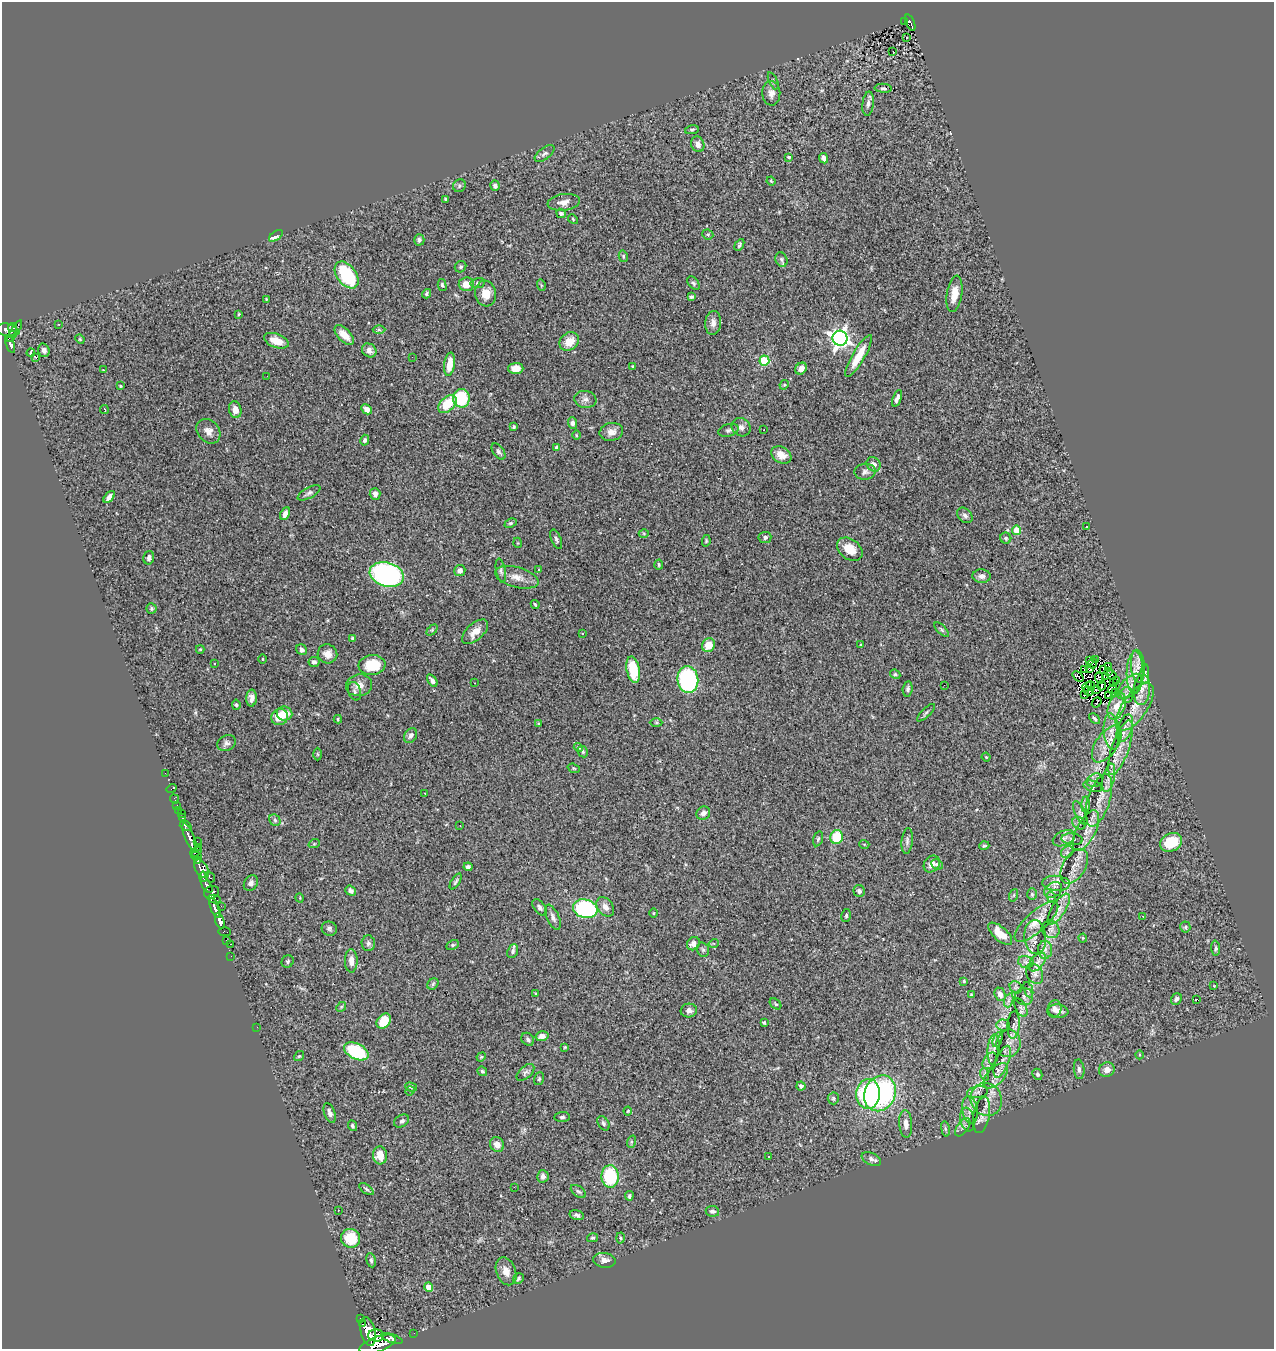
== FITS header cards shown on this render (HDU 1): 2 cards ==
NAXIS1  =                 1272
NAXIS2  =                 1347

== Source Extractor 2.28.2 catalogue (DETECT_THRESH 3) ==
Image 1272 x 1347 px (HDU 1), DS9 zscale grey, 1 PNG px = 1 image px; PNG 1276 x 1351 px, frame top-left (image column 1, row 1347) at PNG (2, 2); each listed source drawn as its Kron ellipse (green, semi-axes under 4 px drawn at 4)
Background 0.7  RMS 0.041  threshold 0.124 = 3 sigma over >= 5 px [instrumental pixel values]
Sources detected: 376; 5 with non-positive FLUX_AUTO (blend fragments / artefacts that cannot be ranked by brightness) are neither listed nor drawn; the other 371 listed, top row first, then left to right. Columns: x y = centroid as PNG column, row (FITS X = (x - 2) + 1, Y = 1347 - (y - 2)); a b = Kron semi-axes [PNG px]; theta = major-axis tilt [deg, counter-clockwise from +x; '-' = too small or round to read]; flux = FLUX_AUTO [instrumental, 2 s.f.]
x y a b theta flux
904 22 2 2 - 6.6
910 23 9 3 -66 65
907 37 3 2 - 5.1
893 52 4 3 - 33
773 81 9 3 -66 3.9
883 88 8 4 -6 4.6
771 93 12 9 -88 17
868 104 12 5 83 12
692 130 7 4 11 4.5
698 144 8 6 -72 15
545 154 12 6 38 8.5
789 157 4 3 - 11
824 158 5 4 - 14
771 181 4 3 - 2.8
459 186 7 6 - 6.2
495 186 5 4 - 9.4
445 199 3 3 - 3.4
564 202 16 8 8 21
561 213 5 4 - 10
573 219 5 4 - 3.3
708 234 5 5 - 4.7
276 236 8 3 34 25
419 240 5 5 - 6.8
739 245 6 4 59 5.4
623 256 6 4 -78 4.6
781 259 7 6 - 7.4
460 267 6 5 - 5.2
347 275 15 9 -52 180
478 283 7 5 11 6.5
693 283 7 5 -51 5.5
466 284 7 7 - 33
442 285 6 4 -75 5.3
541 285 6 3 -73 3.7
427 294 5 4 - 5.1
486 294 13 10 -83 33
954 294 18 7 81 37
691 297 4 3 - 5
266 299 3 3 - 2.3
239 314 3 3 - 2.4
713 323 12 8 86 16
59 324 3 2 - 2.9
13 328 4 3 - 0.64
7 330 11 6 -7 380
379 330 6 4 -1 4.1
15 331 12 3 58 75
12 335 3 2 - 41
344 335 12 6 -45 30
840 338 7 7 - 1200
80 339 5 4 - 2.7
276 341 13 7 -21 37
569 341 10 8 41 40
10 344 9 3 -71 120
44 350 7 5 -71 11
369 350 7 6 - 13
31 353 4 3 - 7.5
859 356 24 6 60 53
412 357 2 2 - 3.4
36 358 3 3 - 7.7
764 361 5 5 - 150
450 364 12 5 81 43
632 366 4 3 - 2.5
516 368 7 5 2 29
801 369 6 5 - 14
103 370 3 3 - 4.1
267 376 2 2 - 2.1
784 385 5 4 - 3.1
120 386 3 2 - 2.9
461 398 9 8 - 120
897 398 9 4 69 9.8
585 399 11 8 -7 13
447 404 11 7 45 77
104 409 4 2 - 4.4
367 409 6 4 -45 15
235 410 8 6 -76 21
573 423 6 4 -69 6.8
514 427 3 3 - 4
741 427 10 8 -37 14
728 430 10 6 17 8.3
763 430 3 2 - 3.9
208 431 13 10 -48 21
611 432 12 9 12 19
576 435 5 3 - 2.5
365 440 5 4 - 5.5
557 448 4 4 - 13
499 451 9 5 -54 7.1
781 455 11 7 -30 30
874 464 7 6 - 12
865 472 10 8 2 10
309 493 12 5 29 8.4
375 494 6 5 - 10
109 497 7 4 49 14
285 514 7 4 63 16
965 515 9 6 -42 8.5
511 523 6 4 26 4.5
1086 527 3 2 - 2.6
1017 530 4 4 - 83
644 533 5 3 - 2.8
765 537 6 5 - 6
1006 538 5 5 - 4.4
556 539 10 5 -68 6.2
706 541 6 4 79 3.6
518 543 5 3 - 2.2
850 549 14 10 -37 43
149 558 7 5 77 7.6
659 564 5 3 - 3.3
460 570 5 5 - 11
538 570 4 3 - 2.1
501 571 12 4 -79 7.5
387 574 17 12 -16 550
982 576 9 7 -2 11
517 577 22 10 -15 32
535 605 5 3 - 3.2
151 608 5 5 - 4.1
432 630 6 4 45 3.6
942 630 9 4 -45 5.2
475 632 16 8 43 29
583 633 3 2 - 2.5
353 638 4 4 - 5.2
709 645 7 6 - 42
860 645 3 2 - 2.1
200 649 4 4 - 2.7
302 650 6 5 - 9.6
327 654 10 9 - 20
263 659 4 3 - 2.3
1096 659 3 2 - 2.7
1090 661 3 3 - 11
314 662 5 5 - 8.5
214 663 3 3 - 13
1093 663 5 2 - 0.88
372 665 13 10 7 89
1138 666 16 7 -85 15
1108 667 4 3 - 1.8
1084 669 2 2 - 1.5
1090 669 3 2 - 3.2
1104 669 3 2 - 0.62
633 670 13 6 -79 92
1108 672 2 2 - 0.47
1135 673 21 8 89 27
895 674 5 4 - 4
1145 674 10 4 90 5.2
1112 675 5 3 - 1.9
1078 676 6 3 -40 3.2
1106 677 4 2 - 1.3
1099 678 6 2 -73 1.1
432 680 7 4 -54 9.8
688 680 13 10 -83 310
1117 680 3 2 - 4.7
1113 682 3 2 - 1.5
474 683 3 2 - 3
359 685 13 11 11 25
944 685 2 2 - 3.3
1091 686 5 2 - 3.6
1102 686 5 2 - 0.54
1130 686 16 8 46 20
1087 687 5 2 - 1.8
908 689 7 5 83 6.2
1096 689 4 2 - 2.8
1112 689 4 3 - 0.012
1142 690 15 8 84 21
354 691 9 6 -74 7.3
1088 691 5 2 - 2.6
1115 692 3 2 - 11
1084 694 3 2 - 5.3
1127 695 8 6 -85 8.3
1108 696 3 2 - 2
251 698 8 5 86 13
1097 702 5 3 - 7.3
236 705 5 4 - 4.1
1117 706 14 8 67 35
1135 707 28 12 55 35
284 713 8 7 - 42
926 713 12 3 44 5.6
279 717 8 8 - 42
338 719 4 3 - 4.2
1095 719 6 4 -45 4.9
539 723 4 3 - 3.5
656 723 6 4 0 3.9
1125 728 14 7 70 19
1111 732 18 7 -85 26
411 735 8 6 59 12
226 743 10 7 28 9.3
1107 744 21 10 56 35
578 747 5 4 - 5
1120 748 29 8 71 49
583 751 6 5 - 5.1
318 754 6 4 -89 4.2
986 757 4 4 - 2.9
574 768 6 4 -20 3.4
165 773 2 2 - 6.9
1109 778 14 6 77 18
1095 780 8 6 24 7.6
1093 786 9 5 -16 7.3
172 789 5 2 - 6.3
425 794 2 2 - 1.8
174 799 5 2 - 7.8
1099 800 27 11 72 43
1086 805 8 4 -89 6.7
177 806 3 2 - 15
179 810 2 2 - 7.2
182 813 2 2 - 3.5
703 813 7 6 - 12
1080 813 13 5 -65 10
182 818 3 3 - 46
275 820 6 5 - 5.7
1079 823 7 5 -42 6.6
186 826 6 4 -20 140
460 826 2 2 - 1.6
1086 831 22 9 63 30
190 837 15 5 -67 460
837 837 7 6 - 86
1064 838 12 7 25 14
818 839 8 4 74 4.9
1072 839 11 5 -6 9.1
197 841 2 2 - 3.8
907 841 13 5 84 9
1171 842 11 9 24 94
314 844 6 3 19 3
864 844 5 3 - 2.2
984 846 5 4 - 4.2
198 847 3 2 - 36
196 852 6 3 30 190
1067 852 6 5 - 5.9
196 856 5 3 - 140
198 861 4 2 - 75
932 864 9 7 50 17
937 864 6 4 -27 7.3
1074 866 19 11 58 24
468 867 4 4 - 6
202 869 10 6 -58 420
203 877 5 3 - 150
210 877 6 3 -59 73
456 881 9 3 58 5.4
251 883 8 6 56 9.7
1056 883 14 7 -5 17
207 885 9 4 -60 180
1053 890 9 7 32 9.9
350 891 6 4 -40 11
859 891 6 5 - 7.5
211 892 8 6 21 360
1032 894 6 5 - 4.6
1014 895 6 4 71 3.5
1051 897 6 3 -72 3.4
300 898 5 3 - 2.1
214 899 6 3 -10 130
221 906 2 2 - 6.9
539 907 9 5 -54 8.9
605 907 11 7 -53 16
215 908 11 4 -68 430
585 909 12 9 -14 330
1059 909 18 7 58 23
654 913 4 3 - 2.3
846 916 6 5 - 5.5
1143 916 3 2 - 3.1
553 917 13 6 -65 13
220 921 8 4 -71 600
1036 922 28 10 42 37
1185 927 5 5 - 4
329 929 8 7 - 7.1
1051 929 9 8 - 12
225 932 6 3 -3 5.1
1000 934 15 6 -42 43
1035 937 17 11 -86 24
1083 938 4 4 - 2.5
226 940 2 2 - 7.8
368 943 8 7 - 8.3
714 943 5 3 - 3.3
231 944 3 2 - 19
693 944 7 6 - 16
452 945 6 4 27 5.3
1216 948 7 4 -86 5.2
703 950 7 5 -73 5.7
1045 950 9 7 90 13
513 951 7 5 66 6.8
231 956 2 2 - 2.6
288 961 6 5 - 4.7
351 961 12 6 -89 20
1026 962 8 5 -15 6
1037 962 11 6 50 13
1035 974 11 8 -62 11
964 981 4 3 - 2.5
433 984 6 5 - 4.6
1214 986 4 3 - 2
1016 987 7 5 -43 6.2
1028 990 8 2 -69 3.1
536 994 3 3 - 3
1000 994 7 5 -67 14
971 995 4 4 - 2.4
1024 997 9 8 - 11
1176 999 6 5 - 8.7
1197 999 3 2 - 32
1009 1000 7 4 71 7.7
776 1004 6 4 -42 4.5
341 1007 5 4 - 3.1
1021 1008 10 5 -63 7.8
1054 1009 9 7 75 11
689 1010 8 7 - 12
1058 1011 10 6 -8 14
384 1021 8 6 50 60
764 1023 3 3 - 3.4
1003 1025 7 5 -3 6.2
1013 1025 13 6 86 11
257 1027 2 2 - 91
542 1036 6 5 - 14
528 1039 7 5 -49 7.3
997 1040 8 4 71 6.1
1008 1043 14 12 79 22
565 1047 4 2 - 2.4
993 1049 15 6 85 12
356 1051 13 7 -26 180
1140 1055 4 3 - 2.6
299 1056 5 4 - 3.7
481 1057 5 4 - 3.3
990 1061 9 5 56 8.4
1002 1062 17 6 68 21
1079 1069 10 5 -85 9.2
1107 1070 8 7 - 16
482 1071 5 4 - 4.6
525 1072 11 6 43 8.8
985 1074 6 4 -72 3.7
1037 1074 6 4 -63 5.4
996 1076 15 8 46 19
539 1079 6 5 - 4.9
801 1086 4 4 - 8.8
411 1087 6 4 -15 4.7
410 1091 5 4 - 3.5
977 1092 11 6 11 11
880 1093 18 15 63 440
868 1094 15 11 87 320
833 1098 6 5 - 5.5
986 1099 17 15 -60 37
970 1110 14 7 -81 16
628 1111 4 4 - 2.6
330 1113 10 5 -70 10
982 1115 18 8 79 16
562 1117 7 5 6 6
967 1119 12 7 -79 13
402 1121 8 5 32 7
603 1123 8 5 -59 6.8
906 1124 14 6 -86 19
352 1126 5 4 - 6
963 1127 10 5 53 9.1
945 1129 8 4 -81 5.2
631 1142 6 4 72 3.6
497 1144 8 6 -53 20
380 1155 9 7 -86 35
769 1156 3 2 - 1.8
871 1159 10 6 -26 8.3
543 1176 6 5 - 11
610 1176 11 8 -88 160
514 1187 2 2 - 17
366 1189 8 4 -36 5.2
578 1191 9 5 -35 6.3
629 1196 5 3 - 4.7
338 1210 2 2 - 2.1
712 1211 7 5 -10 8.5
577 1215 7 4 -16 6.7
350 1238 9 9 - 68
592 1238 5 4 - 4
620 1238 5 3 - 3.2
371 1260 7 4 -79 5.7
605 1260 11 7 -8 15
506 1271 14 9 -67 23
518 1279 6 5 - 4.5
429 1287 4 4 - 60
361 1318 3 2 - 23
362 1324 3 2 - 24
368 1332 14 7 -77 1100
414 1333 2 2 - 3
376 1335 8 6 -2 610
392 1338 11 3 -18 50
377 1344 19 7 20 1500
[5 non-positive-flux detections neither listed nor drawn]